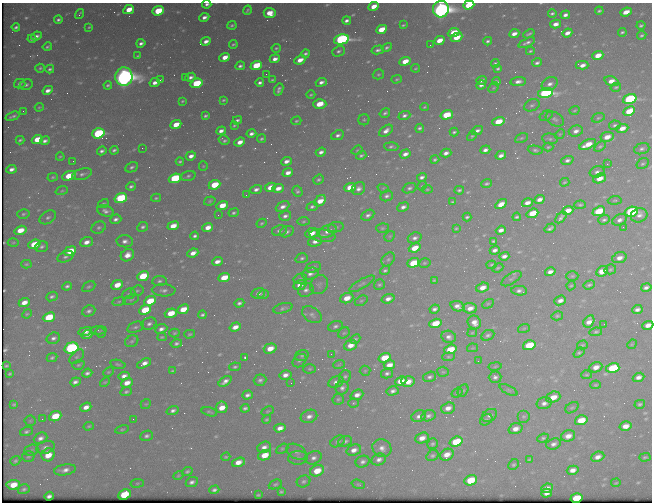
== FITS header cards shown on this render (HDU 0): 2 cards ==
NAXIS1  =                  650 / Width of table row in bytes
NAXIS2  =                  500 / Number of rows in table

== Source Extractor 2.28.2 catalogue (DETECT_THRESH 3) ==
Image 650 x 500 px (HDU 0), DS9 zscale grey, 1 PNG px = 1 image px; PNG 654 x 504 px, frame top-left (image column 1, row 500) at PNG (2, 3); each listed source drawn as its Kron ellipse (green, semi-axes under 4 px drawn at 4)
Background 457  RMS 2.4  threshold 7.16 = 3 sigma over >= 5 px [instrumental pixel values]
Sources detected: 587; of the 587, the 500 brightest by FLUX_AUTO listed and drawn (87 fainter detections omitted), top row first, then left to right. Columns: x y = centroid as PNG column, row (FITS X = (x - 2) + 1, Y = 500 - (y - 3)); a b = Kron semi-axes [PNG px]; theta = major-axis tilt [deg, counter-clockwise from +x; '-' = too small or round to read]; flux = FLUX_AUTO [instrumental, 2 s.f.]
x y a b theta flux
207 4 4 3 - 510
469 5 6 4 19 5000
374 6 5 4 - 1800
441 9 8 8 - 130000
129 10 5 4 - 2800
247 10 4 2 - 240
158 11 6 4 21 6400
599 11 4 3 - 280
626 12 6 4 21 2200
270 13 6 5 - 2300
79 14 5 2 - 270
552 14 4 4 - 350
565 15 5 3 - 710
204 17 5 3 - 720
58 19 4 3 - 370
347 20 4 3 - 510
556 24 5 4 - 920
232 25 5 4 - 290
403 25 4 2 - 230
641 25 4 3 - 290
16 27 4 3 - 370
89 27 3 3 - 180
382 29 6 4 25 3200
622 32 4 3 - 270
454 33 6 4 22 4000
567 33 5 3 - 1100
514 34 5 3 - 1100
529 34 6 2 24 280
642 35 4 3 - 280
36 36 5 3 - 590
456 37 6 4 24 3100
32 39 4 3 - 390
341 39 7 5 13 45000
439 40 5 4 - 2000
206 41 5 3 - 940
488 41 4 3 - 340
141 43 4 3 - 530
527 43 9 3 24 510
233 44 4 3 - 260
430 45 2 2 - 230
47 47 4 3 - 270
387 47 5 3 - 320
276 48 5 4 - 210
378 50 6 4 13 470
339 51 6 5 - 370
530 51 4 3 - 240
306 54 4 3 - 370
598 55 5 4 - 2300
138 56 4 2 - 190
225 57 5 4 - 1500
275 59 5 4 - 960
300 60 5 4 - 1600
405 61 6 4 24 2200
495 63 4 3 - 280
537 63 5 3 - 450
256 65 6 4 23 6900
582 65 6 4 0 1100
240 66 5 4 - 460
40 68 5 4 - 270
416 68 4 2 - 190
498 68 4 3 - 290
50 69 4 3 - 330
266 74 2 2 - 280
378 74 6 5 - 240
124 77 9 8 - 150000
191 77 5 4 - 560
185 78 2 2 - 190
397 79 5 4 - 210
160 80 3 2 - 190
272 80 4 3 - 210
482 80 5 4 - 570
496 81 4 2 - 200
612 81 7 4 -18 1600
260 82 4 3 - 520
321 82 6 4 21 680
518 82 8 4 9 810
155 83 5 4 - 910
196 83 6 4 19 7100
20 84 6 4 14 430
550 84 8 6 31 810
26 85 7 5 22 420
108 85 4 3 - 290
481 85 5 3 - 600
616 87 5 3 - 240
494 88 6 3 46 210
279 89 6 4 68 500
48 90 5 4 - 920
545 93 8 5 12 42000
311 95 4 3 - 220
630 99 7 4 17 25000
223 100 4 2 - 210
182 101 3 2 - 190
320 104 6 5 - 3600
532 105 8 5 24 410
39 107 4 3 - 170
424 107 4 3 - 170
574 110 5 3 - 190
23 111 3 2 - 180
629 111 6 4 27 3800
385 113 5 4 - 350
404 115 6 4 19 510
447 115 6 4 16 5000
13 116 7 3 20 370
206 116 4 3 - 320
546 116 7 4 29 290
598 118 7 4 19 240
555 119 10 6 -30 510
237 120 5 3 - 370
364 120 5 5 - 240
296 121 5 3 - 230
498 122 6 4 18 4100
176 124 5 4 - 2400
234 125 4 2 - 220
615 125 6 4 12 360
420 128 4 4 - 390
622 128 6 4 20 1500
221 131 5 3 - 790
386 131 8 5 37 910
477 131 6 3 28 550
576 131 7 5 16 870
454 132 4 2 - 290
98 133 6 5 - 19000
251 134 5 3 - 560
560 134 5 4 - 200
338 135 7 4 23 530
472 136 5 3 - 210
607 137 7 4 8 1800
521 138 7 4 26 250
37 139 6 4 21 3900
262 139 4 3 - 280
550 139 8 5 -9 370
20 140 4 2 - 260
224 140 6 4 -30 360
45 141 5 3 - 580
240 142 5 4 - 1300
588 144 9 4 25 2600
600 146 6 4 35 280
391 147 7 4 -3 370
548 147 5 4 - 230
142 148 2 2 - 910
642 149 8 5 19 500
114 150 4 3 - 360
357 150 6 4 21 220
485 150 5 3 - 640
535 150 7 4 -8 360
102 151 5 3 - 490
321 152 5 4 - 640
446 153 5 4 - 720
405 154 5 4 - 850
361 155 5 4 - 320
501 155 5 4 - 820
191 156 5 4 - 880
60 157 4 2 - 180
435 159 4 3 - 290
567 160 6 4 20 510
73 161 2 2 - 210
180 161 4 3 - 290
286 161 5 4 - 850
607 164 2 2 - 410
643 164 7 4 34 320
203 166 5 4 - 170
132 167 7 5 25 400
11 169 5 4 - 710
597 172 7 5 16 600
288 173 5 4 - 1100
82 174 10 5 16 580
69 176 7 4 21 4500
188 176 7 4 16 360
53 177 5 4 - 220
422 177 5 3 - 550
175 178 6 4 22 13000
599 178 7 4 20 1700
318 180 5 4 - 300
565 182 5 3 - 200
486 184 5 3 - 280
215 185 6 4 22 4700
131 186 5 3 - 400
422 186 5 4 - 180
270 187 6 4 26 1900
350 187 6 4 22 3300
278 188 6 4 18 1200
383 188 6 3 -17 190
409 188 7 5 21 400
256 189 6 4 18 640
358 189 7 6 - 750
427 189 5 3 - 180
459 190 4 3 - 300
62 191 6 4 19 240
297 191 5 5 - 350
246 195 3 2 - 200
387 196 6 5 - 470
121 198 6 4 18 14000
156 198 5 3 - 240
540 199 5 4 - 890
615 200 7 4 5 250
210 201 6 4 19 240
320 201 6 4 42 2200
452 202 4 3 - 200
527 203 5 4 - 1000
103 204 5 4 - 230
501 204 6 4 32 1800
222 205 6 4 17 2400
580 205 5 3 - 230
312 206 6 4 20 390
283 207 7 4 26 860
403 207 6 4 23 680
106 211 8 5 -17 650
568 211 6 4 22 1900
599 211 6 4 22 5800
631 212 6 5 - 23000
234 213 5 4 - 330
532 213 6 4 20 3700
23 214 6 4 16 310
218 215 2 2 - 180
368 215 7 5 29 530
639 215 8 7 - 770
285 216 6 5 - 570
48 217 9 6 30 540
467 217 4 2 - 300
517 217 4 3 - 280
561 218 7 3 46 440
116 219 6 4 20 580
604 220 6 4 21 350
619 220 7 5 26 690
304 221 6 4 7 220
262 223 5 4 - 230
173 226 6 4 21 2100
99 227 7 5 31 410
143 227 5 4 - 400
208 227 5 4 - 1600
336 227 8 5 10 380
623 227 2 2 - 420
382 228 6 5 - 260
456 228 4 3 - 200
550 228 6 3 32 360
20 230 6 4 17 2500
501 230 5 3 - 800
279 231 7 5 11 550
328 231 9 6 26 1200
287 232 7 5 25 540
311 233 6 5 - 1800
195 236 4 3 - 420
322 236 13 6 -8 730
390 236 6 4 43 240
415 238 7 5 20 570
125 241 8 6 -3 780
315 241 7 5 18 950
493 241 4 3 - 240
13 242 5 3 - 180
86 242 6 5 - 1100
34 244 6 4 20 5000
42 247 6 5 - 400
415 248 6 4 21 2700
495 250 5 4 - 620
70 251 6 4 21 3500
193 253 5 4 - 1300
127 255 7 6 - 1600
504 256 5 4 - 750
65 257 8 5 22 450
302 258 6 5 - 360
619 258 7 5 17 1000
388 259 8 5 48 380
217 262 5 4 - 1000
413 263 6 4 20 6000
424 263 6 4 15 240
26 264 5 4 - 220
492 265 5 3 - 230
313 267 8 5 18 470
498 268 6 3 24 220
610 269 6 5 - 270
385 270 5 4 - 330
602 271 6 5 - 2500
550 272 5 4 - 900
310 274 8 5 18 710
143 276 6 4 25 5700
572 276 6 5 - 270
224 278 6 4 21 3800
300 279 7 5 14 350
511 279 11 5 32 430
434 280 3 3 - 180
159 281 7 5 5 400
362 284 14 4 30 500
117 285 6 4 25 2500
300 285 7 5 21 1400
319 285 10 8 56 580
379 285 5 5 - 280
589 285 6 4 21 310
67 286 5 3 - 380
571 286 5 3 - 200
89 287 7 4 29 310
482 288 6 4 19 1400
646 288 5 3 - 580
164 290 12 6 -2 710
306 290 8 6 26 650
137 291 6 5 - 290
519 291 8 5 -4 570
258 293 7 5 13 650
129 294 7 5 20 290
263 295 5 4 - 320
52 297 6 4 22 400
347 298 7 5 22 2300
388 299 6 4 18 920
131 300 8 5 20 330
560 300 6 4 22 880
150 301 6 4 23 4200
361 301 7 4 29 260
24 302 6 4 24 1500
119 302 7 3 9 240
239 303 5 4 - 450
488 304 6 4 28 220
457 306 7 5 -20 930
283 308 10 4 15 400
470 308 7 5 -6 1400
183 309 6 4 26 2900
434 309 5 3 - 490
145 310 6 4 24 6300
637 310 5 4 - 630
89 311 7 5 24 490
171 313 6 4 19 3300
27 314 5 4 - 200
202 315 4 3 - 350
312 315 11 7 -35 690
557 316 6 4 13 250
49 317 6 4 22 6400
589 321 6 5 - 1200
474 322 7 6 - 1300
435 323 6 4 17 3900
149 324 8 6 23 580
604 324 2 2 - 460
648 325 5 4 - 1200
335 326 7 5 18 450
135 327 8 5 18 430
235 327 6 4 19 1200
524 328 6 4 19 210
161 329 6 4 23 710
98 330 8 3 5 210
85 331 7 4 12 820
596 332 6 4 9 260
101 333 6 5 - 210
174 333 5 4 - 200
344 333 6 5 - 260
472 333 5 4 - 180
87 334 5 4 - 740
190 334 5 4 - 230
488 335 7 5 25 400
162 337 4 4 - 210
449 337 7 6 - 690
53 338 7 5 18 560
355 339 5 4 - 310
132 341 7 5 31 310
176 343 6 4 14 400
632 344 5 4 - 190
351 345 6 5 - 1500
529 345 6 4 17 6200
582 345 5 4 - 220
71 348 7 5 15 33000
270 348 6 5 - 2000
472 348 6 4 11 170
450 349 6 4 19 4200
579 353 6 4 36 280
331 354 2 2 - 380
302 356 7 5 15 310
77 357 9 5 44 380
245 357 3 2 - 240
448 357 6 4 5 230
52 358 5 4 - 310
384 358 6 4 18 4000
299 361 8 6 41 450
478 361 2 2 - 350
144 363 7 4 27 1100
118 364 8 4 -13 260
339 364 6 3 21 200
78 365 6 4 17 250
389 365 6 4 14 1500
6 366 4 3 - 200
495 366 6 3 10 180
235 367 6 4 10 280
596 367 6 5 - 1400
613 368 6 5 - 9900
310 369 6 4 1 240
173 371 4 3 - 230
365 371 5 5 - 180
108 372 5 3 - 190
443 372 5 5 - 230
87 373 5 4 - 490
387 373 6 5 - 400
9 374 3 3 - 210
285 375 6 4 14 960
586 375 5 3 - 190
124 376 5 4 - 830
345 376 6 5 - 330
430 377 6 5 - 400
495 377 6 5 - 530
639 377 6 4 22 900
260 380 6 5 - 480
225 381 7 4 36 790
401 381 6 4 23 2000
408 381 6 5 - 1800
75 382 5 4 - 600
105 382 5 3 - 180
336 382 8 5 22 850
127 383 6 4 23 1500
291 383 2 2 - 190
596 385 5 4 - 190
342 388 7 6 - 570
463 390 7 5 61 280
509 390 10 4 -27 280
393 391 6 4 14 560
126 392 6 4 24 320
457 393 6 4 38 220
247 395 5 4 - 590
357 395 6 5 - 990
553 397 7 5 20 2100
338 399 6 5 - 290
353 403 5 4 - 210
544 403 8 6 13 710
14 404 4 3 - 210
146 404 5 4 - 200
640 404 5 4 - 310
86 407 5 4 - 1200
222 407 6 5 - 2100
245 408 4 3 - 380
448 408 7 5 17 1200
572 408 7 5 34 290
173 411 6 4 19 510
268 411 6 4 26 220
209 412 8 3 -15 220
489 415 8 6 31 610
55 416 6 5 - 4900
309 416 8 6 22 960
419 416 7 5 21 680
428 416 7 5 16 500
524 416 6 6 - 330
42 419 2 2 - 300
133 419 2 2 - 270
267 419 5 4 - 240
486 420 7 5 36 300
581 420 6 5 - 3800
30 421 5 5 - 230
89 426 5 4 - 220
626 426 6 5 - 1500
280 428 6 4 15 1200
122 429 7 4 13 240
515 429 7 5 17 1300
26 431 6 4 19 370
146 436 6 5 - 440
568 436 7 5 16 1400
40 438 7 5 23 760
422 438 7 5 22 1400
543 438 6 4 22 300
338 441 8 5 30 370
345 441 7 5 18 420
456 442 7 5 19 5700
433 444 6 5 - 320
553 444 7 5 19 640
45 447 9 6 17 720
264 447 7 5 23 860
382 448 10 8 -28 1100
282 449 6 4 28 250
31 450 7 5 21 360
354 450 7 5 19 1100
296 452 11 7 -30 710
48 455 7 6 - 2800
265 455 7 5 23 3000
447 455 7 5 31 1600
28 456 6 5 - 270
432 456 6 5 - 330
226 457 5 3 - 200
598 457 7 5 22 1000
645 457 5 3 - 230
298 458 9 7 3 600
313 458 8 6 21 710
379 459 7 6 - 690
530 459 4 3 - 220
15 461 5 4 - 260
238 462 7 4 16 1500
362 462 7 5 24 570
513 465 6 5 - 260
65 470 11 5 9 960
573 470 6 4 15 1100
187 471 5 4 - 320
317 471 7 5 22 3100
178 475 5 4 - 190
471 480 6 5 - 5100
304 481 7 5 25 400
192 482 6 4 24 560
137 483 7 3 8 200
616 483 5 3 - 170
275 484 7 4 23 290
358 484 7 4 -17 240
13 485 7 5 3 2800
547 488 6 4 24 1100
24 489 6 4 18 350
214 490 5 4 - 450
281 492 4 3 - 260
546 493 5 4 - 760
124 495 6 5 - 6400
258 495 4 2 - 190
49 496 5 4 - 520
576 498 6 4 16 5900
At the frame edge (FLAGS 8, measured only in part): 4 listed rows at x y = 207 4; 469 5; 441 9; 648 325
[87 fainter detections neither listed nor drawn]